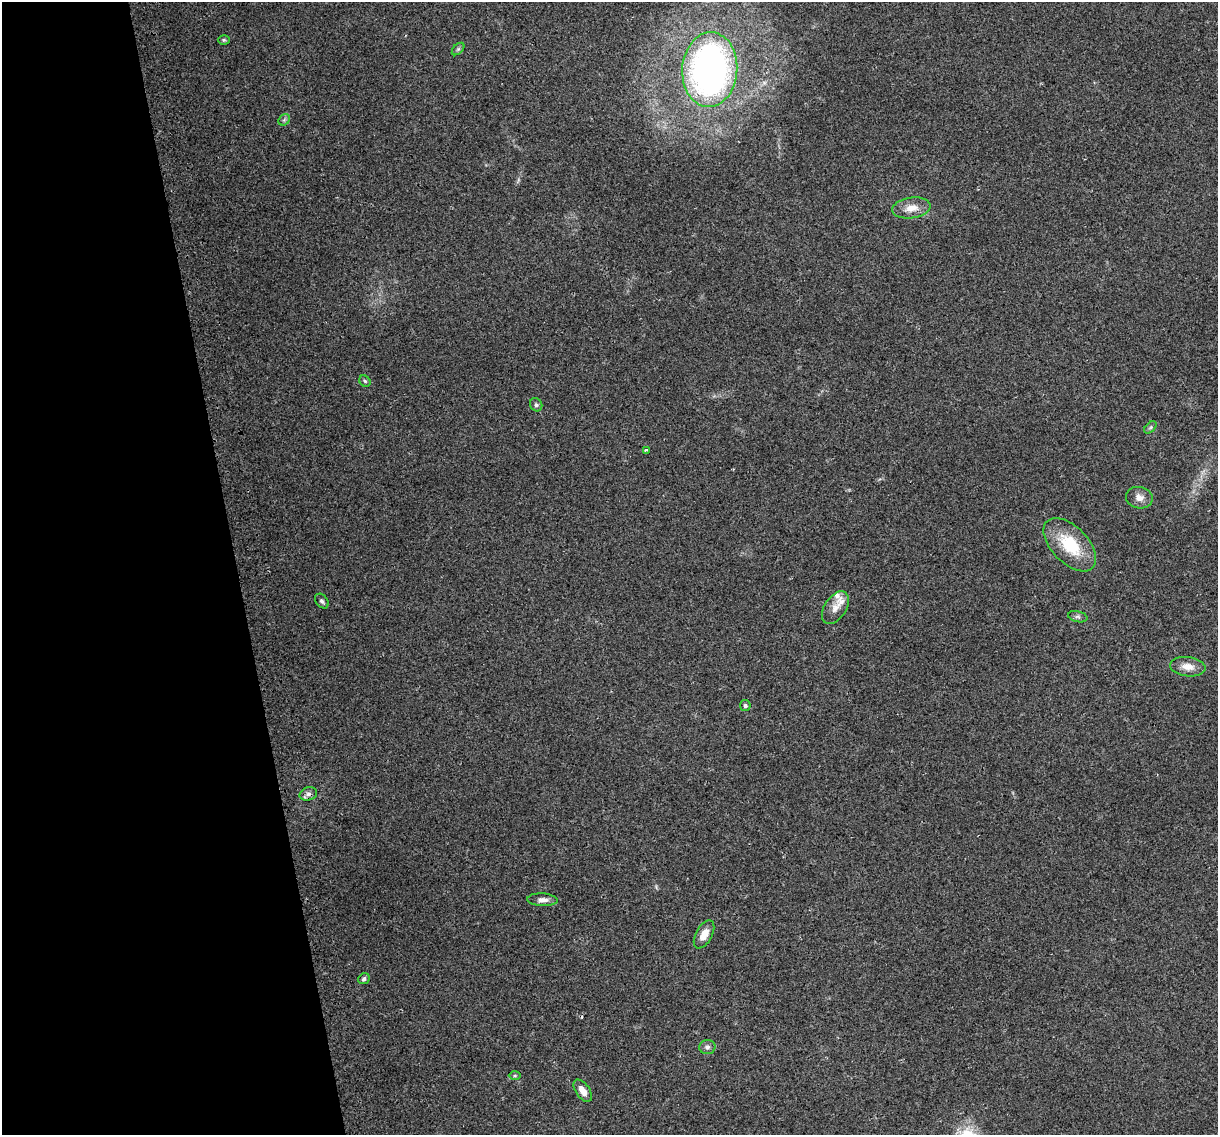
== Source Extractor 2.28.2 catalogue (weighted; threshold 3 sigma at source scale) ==
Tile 5 of 4 x 4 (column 1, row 2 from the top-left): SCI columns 32-1247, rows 2343-3475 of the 4924 x 4639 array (HDU 1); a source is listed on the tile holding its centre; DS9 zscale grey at full resolution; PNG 1220 x 1137 px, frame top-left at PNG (2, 2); each listed source drawn as its Kron ellipse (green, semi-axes under 4 px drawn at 4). Shown black and unused: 19% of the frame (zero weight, under 2 of 3 exposures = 2% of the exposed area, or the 3 px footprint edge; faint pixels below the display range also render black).
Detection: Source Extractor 2.28.2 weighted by HDU 2 'WHT'; one run over the whole footprint, this tile lists its part. Background 0.103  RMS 0.01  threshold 0.0454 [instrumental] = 3 sigma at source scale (4.5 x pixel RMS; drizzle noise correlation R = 1.50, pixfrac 1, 0.0396/0.0396 arcsec/px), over >= 5 px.
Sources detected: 26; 1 cosmic-ray / hot-pixel residue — neither listed nor drawn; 2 inside a brighter listed object's ellipse — not listed separately; the other 23 listed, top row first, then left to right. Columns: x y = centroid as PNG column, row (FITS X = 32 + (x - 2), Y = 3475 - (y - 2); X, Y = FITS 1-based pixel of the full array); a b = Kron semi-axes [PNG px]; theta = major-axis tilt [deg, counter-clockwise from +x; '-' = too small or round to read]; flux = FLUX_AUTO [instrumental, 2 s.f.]
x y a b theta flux
224 40 6 4 -1 1.4
458 49 7 4 45 1.9
710 70 37 27 86 440
284 120 6 5 - 1.6
911 208 19 10 8 12
365 381 6 5 - 1.9
536 405 7 6 - 2.3
1150 427 7 4 45 2
646 450 4 3 - 2
1139 498 13 10 -9 7.3
1070 545 32 18 -46 45
322 601 8 6 -51 2.4
836 608 18 11 57 9.6
1078 617 10 5 -12 2.6
1188 667 18 9 -7 10
745 706 5 5 - 2
308 794 9 6 15 3.7
542 900 15 6 -3 5.4
704 934 15 8 61 11
364 979 6 5 - 2.2
707 1047 8 7 - 3.2
515 1076 6 4 0 1.4
583 1091 12 7 -55 8.6